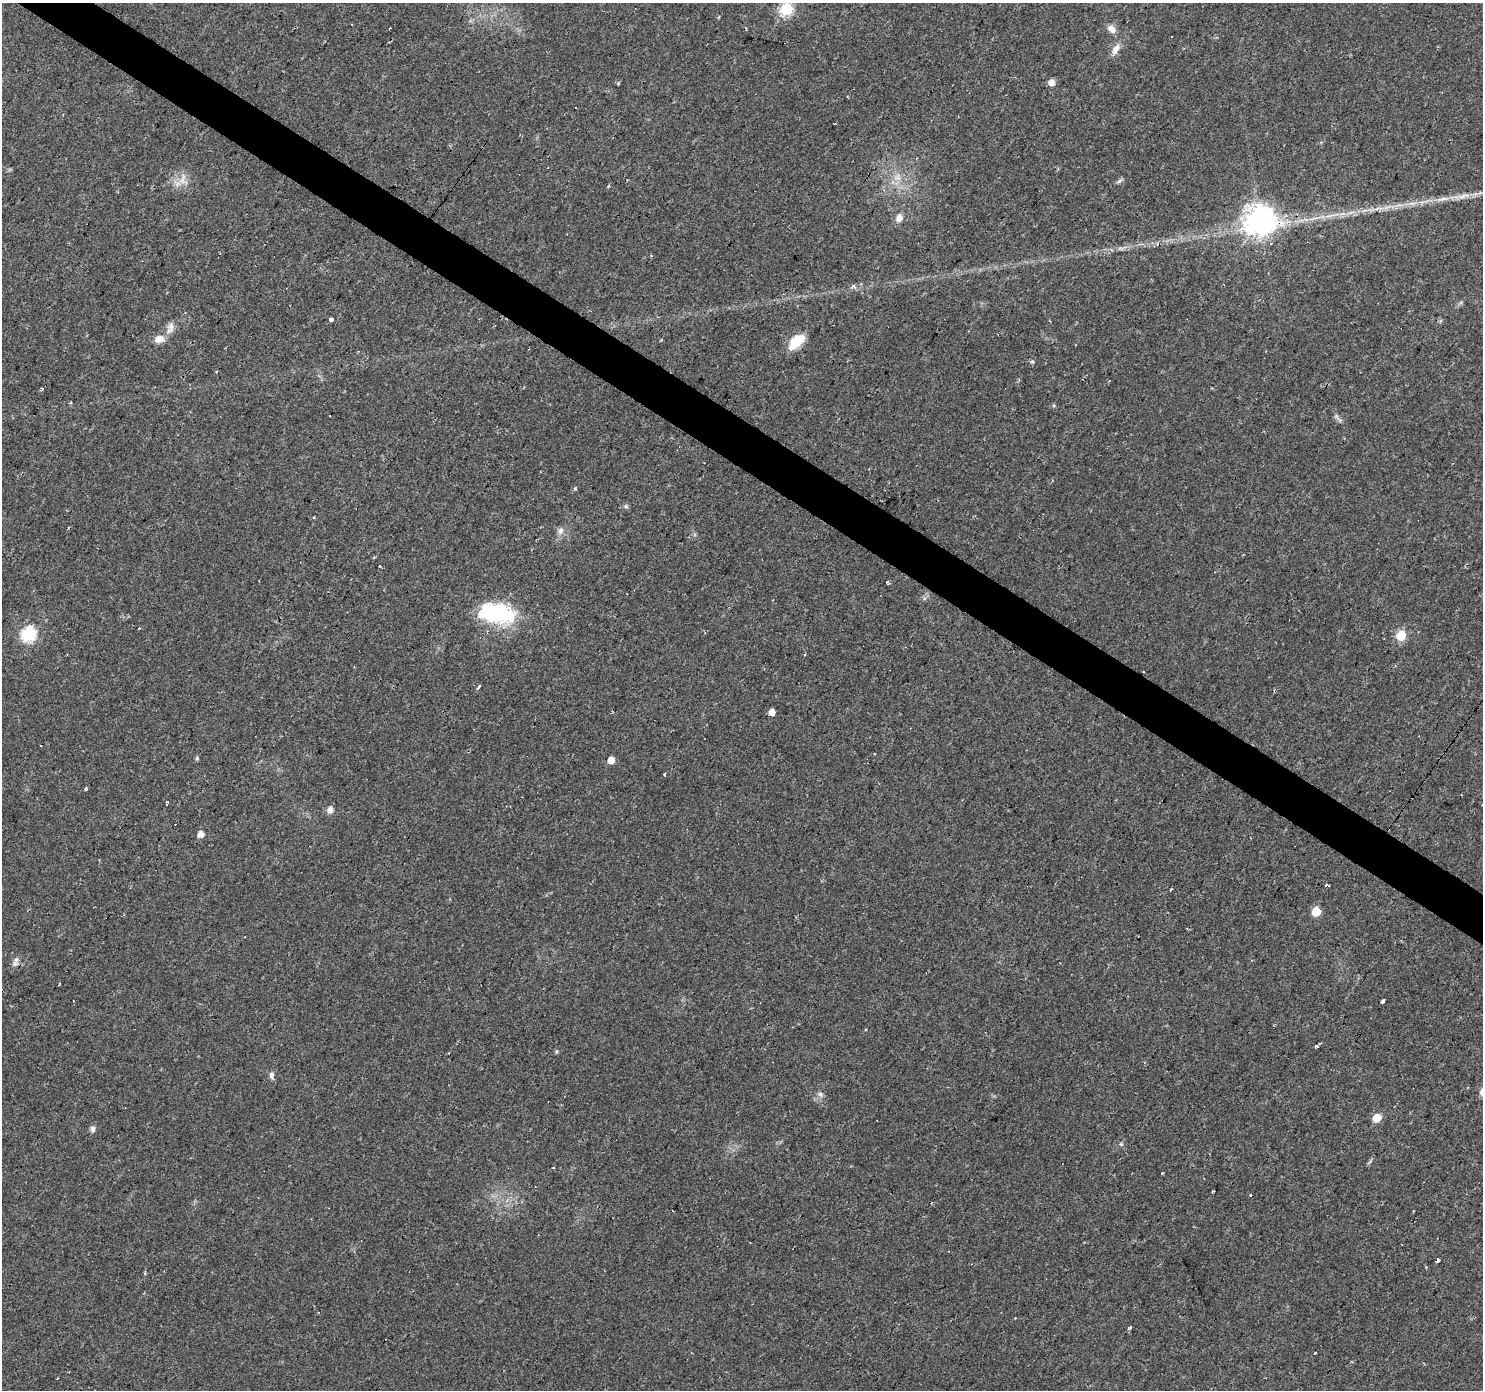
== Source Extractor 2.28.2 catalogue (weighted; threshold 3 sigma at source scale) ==
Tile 11 of 4 x 4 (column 3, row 3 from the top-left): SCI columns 2962-4442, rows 1569-2956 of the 5924 x 5980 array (HDU 1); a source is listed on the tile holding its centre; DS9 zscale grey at full resolution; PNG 1485 x 1392 px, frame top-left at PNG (2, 3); no overlay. Shown black and unused: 4% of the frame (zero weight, under 2 of 3 exposures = <1% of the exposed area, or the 3 px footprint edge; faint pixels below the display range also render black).
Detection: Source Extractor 2.28.2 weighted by HDU 2 'WHT'; one run over the whole footprint, this tile lists its part. Background 0.0235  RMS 0.0031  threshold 0.014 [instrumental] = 3 sigma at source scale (4.5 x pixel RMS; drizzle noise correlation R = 1.50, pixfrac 1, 0.0396/0.0396 arcsec/px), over >= 5 px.
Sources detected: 74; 15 cosmic-ray / hot-pixel residue — not listed; the other 59 listed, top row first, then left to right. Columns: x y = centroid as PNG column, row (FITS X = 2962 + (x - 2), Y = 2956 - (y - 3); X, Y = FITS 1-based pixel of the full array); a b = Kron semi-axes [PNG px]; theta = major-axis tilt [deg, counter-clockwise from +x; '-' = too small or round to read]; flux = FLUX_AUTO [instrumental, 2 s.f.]
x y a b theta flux
786 9 6 6 - 37
718 17 5 3 - 0.28
1112 29 13 8 -42 2.1
1116 49 18 8 59 2.5
1051 82 6 5 - 2.5
576 108 3 3 - 2.1
897 177 12 9 -48 2.8
183 179 18 6 75 2.3
1119 181 10 4 40 0.66
1442 199 23 5 10 3.1
899 218 12 8 69 2
1260 220 10 9 - 440
854 286 5 4 - 1.1
331 319 4 3 - 6.6
171 326 16 8 87 1.9
159 339 13 9 15 2.9
662 340 4 3 - 0.34
796 341 21 10 42 7.3
1032 361 6 4 -1 0.43
216 371 3 3 - 2.8
71 403 4 3 - 0.36
1053 405 5 3 - 0.38
1339 420 9 4 -44 0.79
575 489 5 3 - 0.46
626 506 7 5 0 0.65
314 517 3 3 - 0.34
560 531 9 7 48 1.4
380 566 3 2 - 0.57
887 582 3 3 - 0.67
497 613 38 19 -8 31
139 628 3 2 - 0.73
28 634 7 6 - 50
1401 636 6 5 - 16
478 687 6 3 52 11
772 712 5 5 - 2.7
875 754 3 2 - 0.78
197 758 5 4 - 0.56
611 760 5 5 - 3.9
664 774 4 3 - 0.33
86 789 4 3 - 0.41
167 803 5 3 - 0.45
330 810 7 7 - 1.6
200 834 5 5 - 2.9
1316 911 6 5 - 11
16 959 11 7 63 1.4
59 984 3 2 - 0.34
1383 1001 4 3 - 3.9
1316 1046 4 3 - 1.1
271 1076 10 6 72 1
820 1094 8 6 -62 0.94
1377 1118 6 5 - 6.7
93 1129 9 6 -82 1
1121 1144 6 4 -89 0.46
1162 1173 3 3 - 0.59
1251 1196 3 3 - 1
750 1243 3 2 - 0.18
1437 1260 5 3 - 4.9
1130 1327 4 3 - 0.57
1315 1353 3 3 - 0.96
Overlapping masked pixels (flux is a lower limit): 2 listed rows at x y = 1260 220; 1437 1260
Isophote crosses this tile's border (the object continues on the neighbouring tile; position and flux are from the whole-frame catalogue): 1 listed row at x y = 786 9